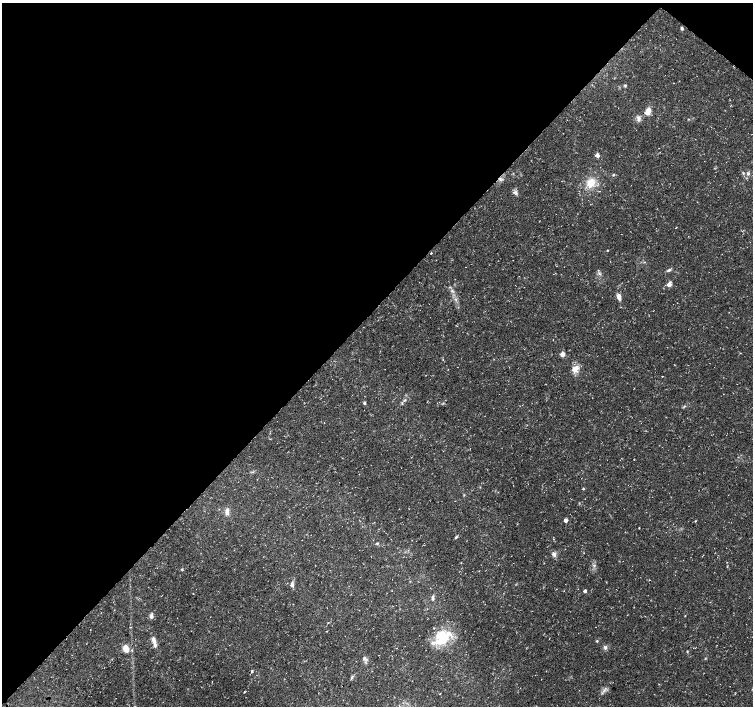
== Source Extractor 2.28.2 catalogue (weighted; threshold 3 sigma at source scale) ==
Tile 2 of 4 x 4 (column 2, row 1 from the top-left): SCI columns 1503-3004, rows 4390-5796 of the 6017 x 6032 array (HDU 1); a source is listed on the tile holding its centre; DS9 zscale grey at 2 x 2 block average (1 PNG px = mean of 2 x 2 image px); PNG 755 x 708 px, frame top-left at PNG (2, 3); no overlay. Shown black and unused: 45% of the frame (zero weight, under 3 of 4 exposures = <1% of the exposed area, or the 3 px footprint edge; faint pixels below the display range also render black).
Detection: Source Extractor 2.28.2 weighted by HDU 2 'WHT'; one run over the whole footprint, this tile lists its part. Background 0.0319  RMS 0.0029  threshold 0.013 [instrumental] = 3 sigma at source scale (4.5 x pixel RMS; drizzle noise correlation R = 1.50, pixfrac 1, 0.0396/0.0396 arcsec/px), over >= 5 px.
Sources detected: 54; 1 cosmic-ray / hot-pixel residue — not listed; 2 inside a brighter listed object's ellipse — not listed separately; the other 51 listed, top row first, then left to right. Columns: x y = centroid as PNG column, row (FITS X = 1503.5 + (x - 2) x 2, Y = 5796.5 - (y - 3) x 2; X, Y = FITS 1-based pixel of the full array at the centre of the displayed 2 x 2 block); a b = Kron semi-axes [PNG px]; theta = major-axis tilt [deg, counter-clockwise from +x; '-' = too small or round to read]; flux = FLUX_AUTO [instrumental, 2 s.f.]
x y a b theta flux
682 28 4 3 - 1.1
625 85 4 3 - 0.77
648 111 3 3 - 12
639 119 8 5 81 2.2
597 155 3 2 - 6.4
743 173 5 2 - 0.73
748 174 5 4 - 1.5
613 175 3 3 - 0.85
591 183 11 9 64 10
515 193 8 5 -34 1.8
431 253 2 2 - 1.6
669 270 6 4 30 1.4
599 274 4 2 - 0.79
669 284 3 2 - 9
452 291 4 2 - 0.64
619 297 7 4 -73 3.8
562 354 3 3 - 8.2
448 369 2 2 - 0.27
575 369 12 7 34 4.8
662 376 2 2 - 0.42
405 400 5 3 - 0.97
365 403 3 3 - 1.1
684 406 3 3 - 0.6
324 423 2 2 - 0.5
583 488 3 3 - 0.53
227 511 8 6 83 2.9
565 520 2 2 - 5.3
695 521 3 2 - 0.4
639 528 2 2 - 0.38
456 537 5 3 - 0.86
377 543 4 3 - 0.66
554 554 8 5 -57 2.3
727 562 2 2 - 0.24
182 570 4 3 - 0.57
292 584 6 4 86 2.1
585 591 2 2 - 3
433 598 6 3 87 1.4
151 616 5 4 - 2.8
685 616 3 2 - 0.3
442 636 22 16 -35 20
154 641 13 4 -75 4.3
597 641 3 3 - 0.55
605 647 6 5 - 1.6
126 649 10 7 -67 5
687 651 3 3 - 0.45
364 658 5 4 - 1.3
252 671 4 3 - 0.74
352 677 4 3 - 0.88
212 681 2 2 - 0.19
604 690 4 2 - 1
245 692 3 2 - 0.35
Diffuse or blended objects may show on this block-average render without a row.